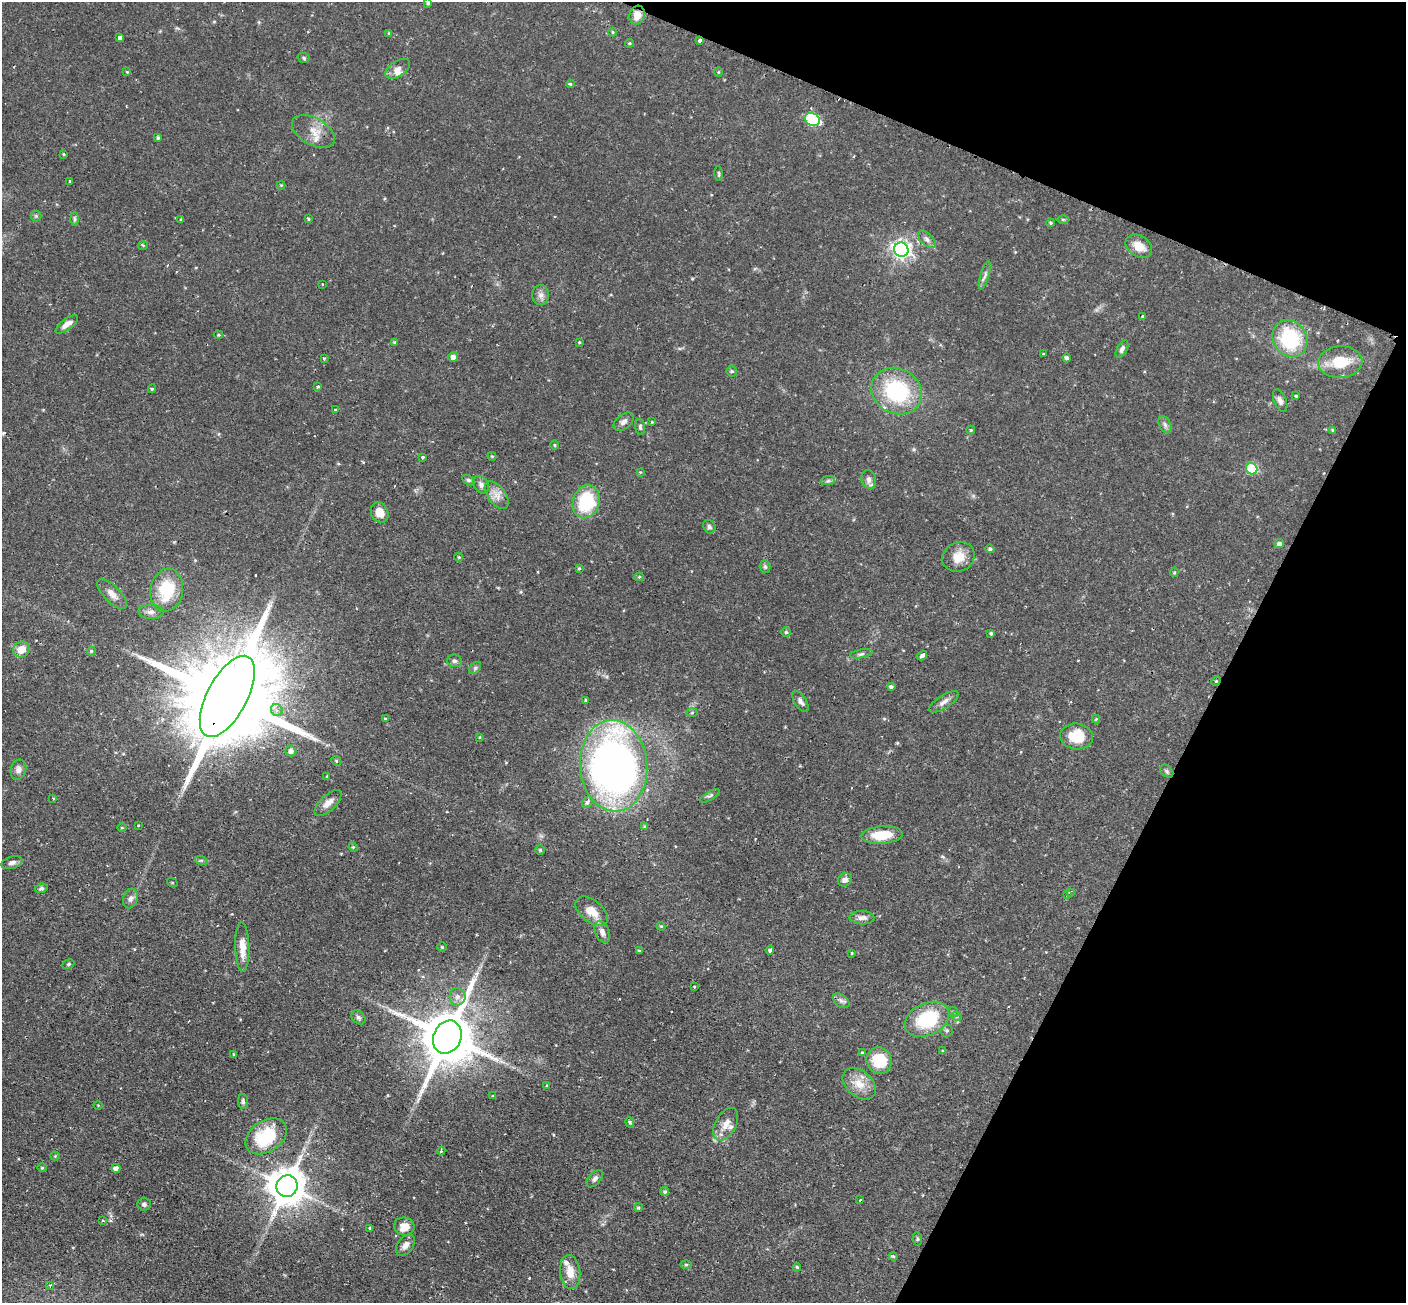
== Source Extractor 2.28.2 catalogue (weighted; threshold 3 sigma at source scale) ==
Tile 8 of 4 x 4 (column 4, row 2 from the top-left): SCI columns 4213-5616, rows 2890-4190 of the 5629 x 5644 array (HDU 1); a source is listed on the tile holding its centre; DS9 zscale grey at full resolution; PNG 1408 x 1305 px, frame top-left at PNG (2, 2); each listed source drawn as its Kron ellipse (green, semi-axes under 4 px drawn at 4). Shown black and unused: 21% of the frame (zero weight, under 2 of 3 exposures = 1% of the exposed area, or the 3 px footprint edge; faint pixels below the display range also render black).
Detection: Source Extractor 2.28.2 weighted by HDU 2 'WHT'; one run over the whole footprint, this tile lists its part. Background 0.0673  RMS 0.0044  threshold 0.02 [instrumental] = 3 sigma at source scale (4.5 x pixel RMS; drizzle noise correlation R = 1.50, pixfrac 1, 0.05/0.05 arcsec/px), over >= 5 px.
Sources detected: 185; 3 cosmic-ray / hot-pixel residue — neither listed nor drawn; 6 inside a brighter listed object's ellipse — not listed separately; the other 176 listed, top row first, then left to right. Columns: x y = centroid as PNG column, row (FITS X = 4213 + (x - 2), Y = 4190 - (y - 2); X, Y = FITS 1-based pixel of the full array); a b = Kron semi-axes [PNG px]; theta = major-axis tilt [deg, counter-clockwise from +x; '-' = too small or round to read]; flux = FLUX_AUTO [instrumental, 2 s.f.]
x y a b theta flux
428 3 4 3 - 0.59
637 15 9 7 71 4.9
613 32 4 4 - 0.47
389 33 3 3 - 0.49
120 38 4 4 - 1.8
699 40 3 3 - 2.3
629 43 4 3 - 0.52
304 58 6 4 -18 0.71
398 69 14 7 34 2.7
127 72 4 3 - 0.39
718 72 4 3 - 0.41
570 84 4 3 - 0.57
812 119 8 6 -26 41
313 131 23 13 -30 6.3
158 138 4 4 - 0.84
63 154 3 3 - 0.43
719 173 7 3 -90 0.59
69 181 3 3 - 1.9
281 185 4 4 - 0.44
36 216 5 5 - 0.64
75 219 6 4 -89 0.86
308 219 4 3 - 0.52
1063 219 6 4 -1 0.6
181 220 4 3 - 0.51
1050 223 4 3 - 0.52
927 239 11 6 -44 1.6
143 245 5 3 - 0.45
1139 246 14 10 -34 5.9
901 250 7 7 - 190
985 275 15 4 73 1.6
322 284 3 2 - 0.32
541 295 10 8 89 2.2
1143 316 3 3 - 0.5
67 324 13 5 37 2.9
218 335 5 4 - 0.5
1290 338 19 16 -56 31
394 342 4 4 - 0.38
579 342 3 3 - 0.46
1122 349 9 5 61 1.4
1043 354 4 3 - 0.32
453 357 5 5 - 2.5
324 358 3 3 - 0.53
1067 358 4 4 - 0.99
1340 362 22 16 4 12
732 371 5 5 - 0.6
318 387 4 3 - 1.4
152 389 4 3 - 0.52
897 391 26 22 -28 37
1296 396 3 3 - 2
1280 401 12 6 -69 1.8
336 410 3 3 - 1.2
624 422 11 7 38 2.1
652 422 3 3 - 0.36
1165 425 9 6 -63 1.4
640 427 8 5 -84 0.91
971 430 4 4 - 0.45
1333 430 4 4 - 0.41
555 445 5 3 - 0.46
492 456 4 4 - 0.43
423 457 3 3 - 2.3
1252 469 6 5 - 25
640 472 4 3 - 0.43
869 479 9 7 -75 2
468 480 7 4 -27 0.9
828 481 7 4 1 0.96
481 485 9 7 -56 1.8
497 495 16 9 -53 3.8
586 502 17 13 74 26
380 513 10 8 -60 5.2
709 527 7 6 - 0.99
1279 544 5 4 - 1.4
990 549 4 4 - 0.88
459 557 4 4 - 0.49
958 557 16 14 27 6.7
765 567 6 5 - 0.84
579 568 4 3 - 0.49
1174 572 5 4 - 0.53
639 577 4 4 - 0.48
167 590 21 16 80 20
112 594 19 8 -45 3.4
151 612 12 7 0 2.2
786 632 4 4 - 0.69
991 633 4 3 - 0.72
21 649 9 7 27 5.8
91 651 4 4 - 0.48
861 654 11 3 9 0.99
922 655 6 3 35 1.6
454 661 7 6 - 1.1
475 668 7 4 46 0.84
1216 681 5 4 - 0.5
891 687 4 4 - 1.1
227 696 45 20 62 13000
586 700 4 3 - 0.52
800 701 12 6 -57 1.7
944 702 17 6 32 2.3
277 710 6 5 - 1.7
692 713 5 3 - 0.5
385 719 3 3 - 0.41
1096 719 4 4 - 0.44
1076 736 16 13 -6 13
480 737 4 3 - 0.5
291 751 5 5 - 2
336 761 5 4 - 0.56
614 766 46 33 -85 250
18 770 10 7 76 2.1
1167 771 8 5 -43 0.89
327 776 3 3 - 1.7
710 796 11 4 30 0.98
53 798 3 2 - 0.44
587 802 6 5 - 1.6
328 803 17 7 44 3.2
138 825 2 2 - 0.36
645 826 4 3 - 0.52
122 828 5 3 - 0.4
882 835 20 9 4 12
353 847 5 4 - 0.5
540 850 4 4 - 0.63
201 860 6 4 -18 0.65
12 863 11 6 17 1.7
845 880 7 6 - 1.7
172 882 5 3 - 0.37
41 888 6 4 11 0.9
1070 892 4 3 - 0.65
1067 895 3 2 - 0.56
130 898 10 7 72 1.8
592 911 19 11 -40 6.9
862 918 12 6 -2 2.5
661 926 4 3 - 0.45
602 932 11 7 -66 2.5
242 947 25 7 -88 6
442 947 4 4 - 0.56
770 950 4 3 - 2.3
639 951 3 3 - 0.53
852 953 3 3 - 0.38
68 964 6 4 22 0.69
694 987 3 3 - 0.69
457 997 9 8 - 2.2
841 1001 9 6 -38 1.6
953 1012 5 4 - 0.6
358 1017 8 6 -45 1.2
957 1017 5 3 - 0.47
927 1019 23 16 25 27
947 1030 6 6 - 1
447 1037 17 13 65 3000
943 1051 4 4 - 0.54
863 1053 4 4 - 1.2
234 1054 3 3 - 0.83
879 1060 13 12 - 14
859 1084 19 13 -40 6.8
546 1086 4 2 - 0.43
493 1096 4 4 - 0.4
243 1101 7 5 -86 1.1
98 1105 4 3 - 0.32
630 1122 5 4 - 0.71
726 1124 18 10 60 4.7
266 1136 22 15 34 23
441 1151 4 3 - 0.66
55 1156 4 4 - 0.47
42 1168 4 4 - 0.49
116 1169 4 4 - 2.4
595 1179 10 6 49 1.4
287 1186 11 10 - 1200
665 1192 4 4 - 0.78
860 1200 3 2 - 0.38
144 1204 7 6 - 1.1
638 1208 4 4 - 0.72
103 1221 4 2 - 0.42
404 1226 10 9 - 5.7
370 1228 3 3 - 0.51
918 1239 7 4 -86 0.7
405 1245 12 7 52 2.7
893 1256 4 3 - 0.51
686 1265 6 4 1 0.49
797 1267 4 3 - 0.47
570 1272 17 10 -83 6
50 1285 4 4 - 0.76
Overlapping masked pixels (flux is a lower limit): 4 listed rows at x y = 637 15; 699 40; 1216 681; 227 696